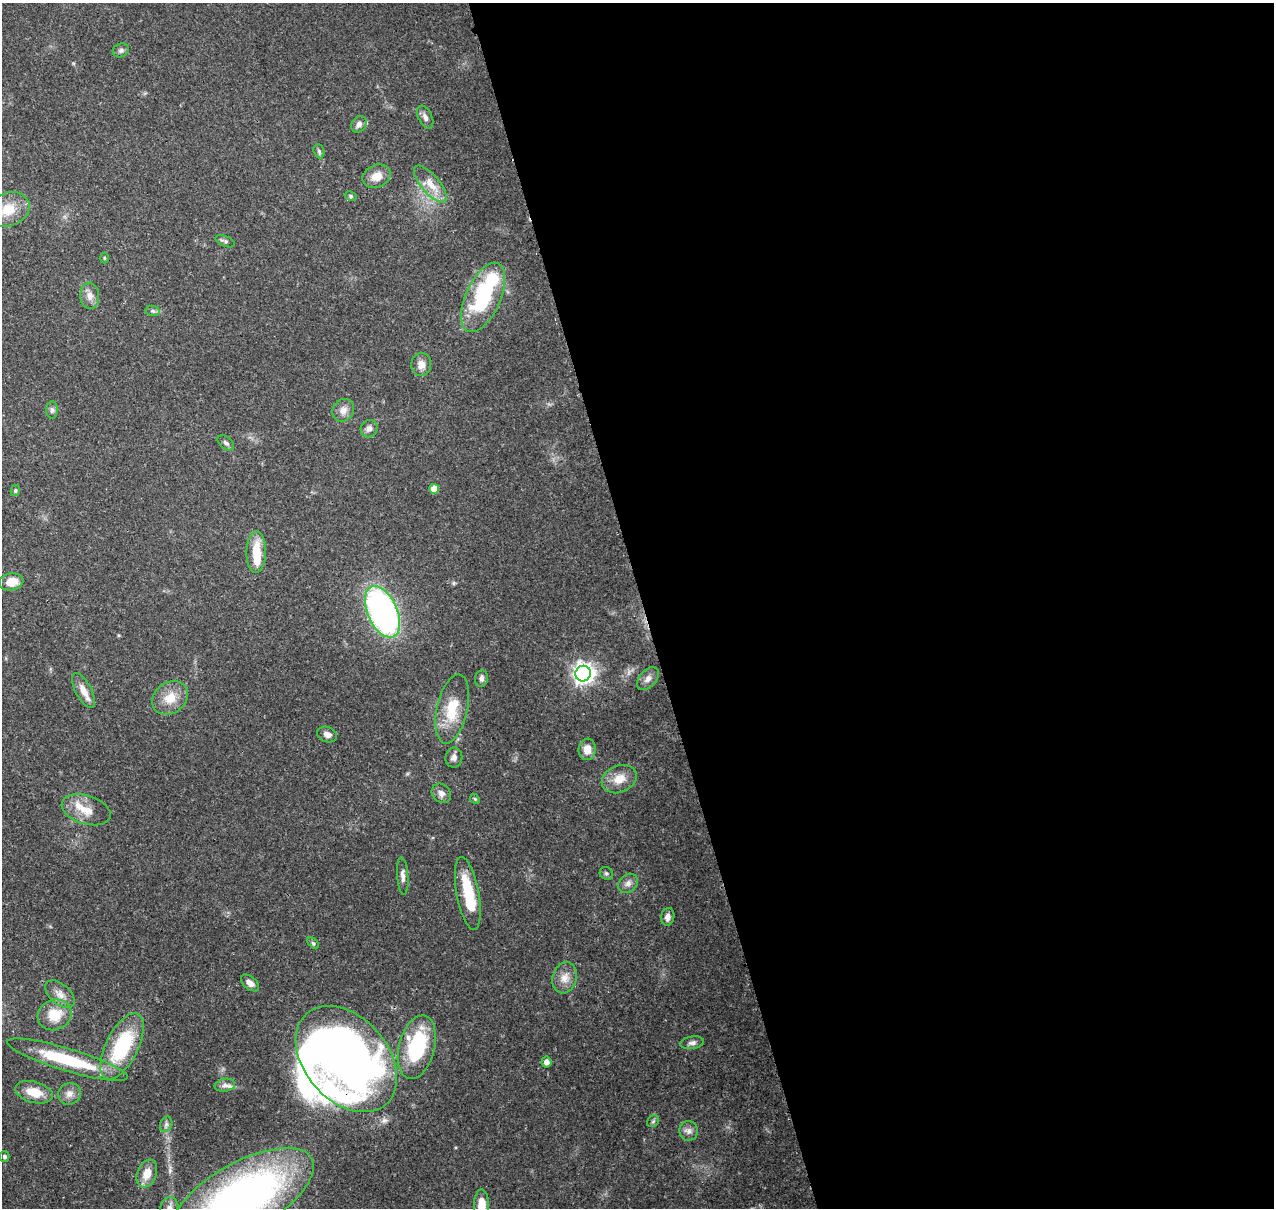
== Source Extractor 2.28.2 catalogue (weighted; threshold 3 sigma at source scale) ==
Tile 8 of 4 x 4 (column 4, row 2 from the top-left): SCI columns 3936-5207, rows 2547-3752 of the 5324 x 5041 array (HDU 1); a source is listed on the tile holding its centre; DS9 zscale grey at full resolution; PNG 1276 x 1210 px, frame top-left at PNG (2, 3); each listed source drawn as its Kron ellipse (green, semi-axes under 4 px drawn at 4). Shown black and unused: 50% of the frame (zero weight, under 3 of 4 exposures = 8% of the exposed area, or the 3 px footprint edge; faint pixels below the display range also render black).
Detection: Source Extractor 2.28.2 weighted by HDU 2 'WHT'; one run over the whole footprint, this tile lists its part. Background 0.0657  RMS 0.0032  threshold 0.0144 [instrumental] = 3 sigma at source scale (4.5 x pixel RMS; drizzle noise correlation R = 1.50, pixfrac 1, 0.0396/0.0396 arcsec/px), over >= 5 px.
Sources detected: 71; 4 inside a brighter object's white glare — neither listed nor drawn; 4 inside a brighter listed object's ellipse — not listed separately; the other 63 listed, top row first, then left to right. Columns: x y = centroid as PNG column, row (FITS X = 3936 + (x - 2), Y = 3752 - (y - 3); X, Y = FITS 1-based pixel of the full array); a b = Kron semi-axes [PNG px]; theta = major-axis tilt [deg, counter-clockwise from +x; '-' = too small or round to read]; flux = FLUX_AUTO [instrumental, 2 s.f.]
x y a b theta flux
121 50 8 6 26 0.9
425 117 12 7 -66 1.5
359 124 9 7 54 1.7
319 151 7 5 -70 0.63
377 176 14 11 23 3.8
430 184 23 9 -49 4.4
351 196 6 4 -28 0.54
8 210 22 17 21 7.3
225 241 10 5 -22 0.83
104 258 5 3 - 0.32
90 296 13 9 -87 2.2
483 297 37 17 66 29
153 311 7 5 -12 0.67
421 365 11 10 - 2.4
52 410 8 6 89 0.85
343 410 12 10 55 2.1
369 429 9 8 - 1.4
226 443 9 6 -39 0.91
434 489 5 5 - 4.7
15 491 5 4 - 0.56
256 552 21 9 89 7.5
11 582 12 8 10 4.2
382 612 27 15 -66 100
583 674 8 7 - 180
481 678 8 6 78 1.2
648 679 13 8 48 1.8
84 691 19 8 -61 3.5
170 698 19 15 36 5.5
452 709 35 15 77 10
327 734 10 7 -22 1.6
587 749 11 8 83 3.3
454 757 10 8 82 1.5
619 779 18 13 24 4.6
441 793 10 9 - 1.7
475 799 5 4 - 0.43
86 810 25 14 -17 5.6
606 873 7 6 - 0.68
403 876 19 5 -86 1.7
628 883 11 8 44 1.6
468 893 37 11 -80 13
668 917 9 6 80 1.7
313 943 7 4 -45 0.51
565 978 16 12 74 3.4
250 983 11 6 -40 2
60 994 17 10 -41 2.8
55 1015 17 15 24 7.2
692 1043 12 6 9 1.3
122 1046 36 16 63 26
417 1047 32 18 75 26
346 1059 60 41 -49 230
67 1060 63 11 -17 21
546 1062 5 5 - 1.6
225 1085 10 6 9 1.4
34 1092 19 10 -15 6
69 1094 11 10 - 2.3
653 1121 6 5 - 0.55
166 1124 8 6 70 0.97
688 1131 10 9 - 1.7
4 1157 5 5 - 0.71
147 1173 14 9 68 4.1
242 1197 79 34 30 160
482 1205 16 7 -89 6.1
169 1208 11 8 71 1.7
Overlapping masked pixels (flux is a lower limit): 1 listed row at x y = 346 1059
Isophote crosses this tile's border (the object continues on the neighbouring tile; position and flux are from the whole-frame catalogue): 3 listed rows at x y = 242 1197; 482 1205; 169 1208